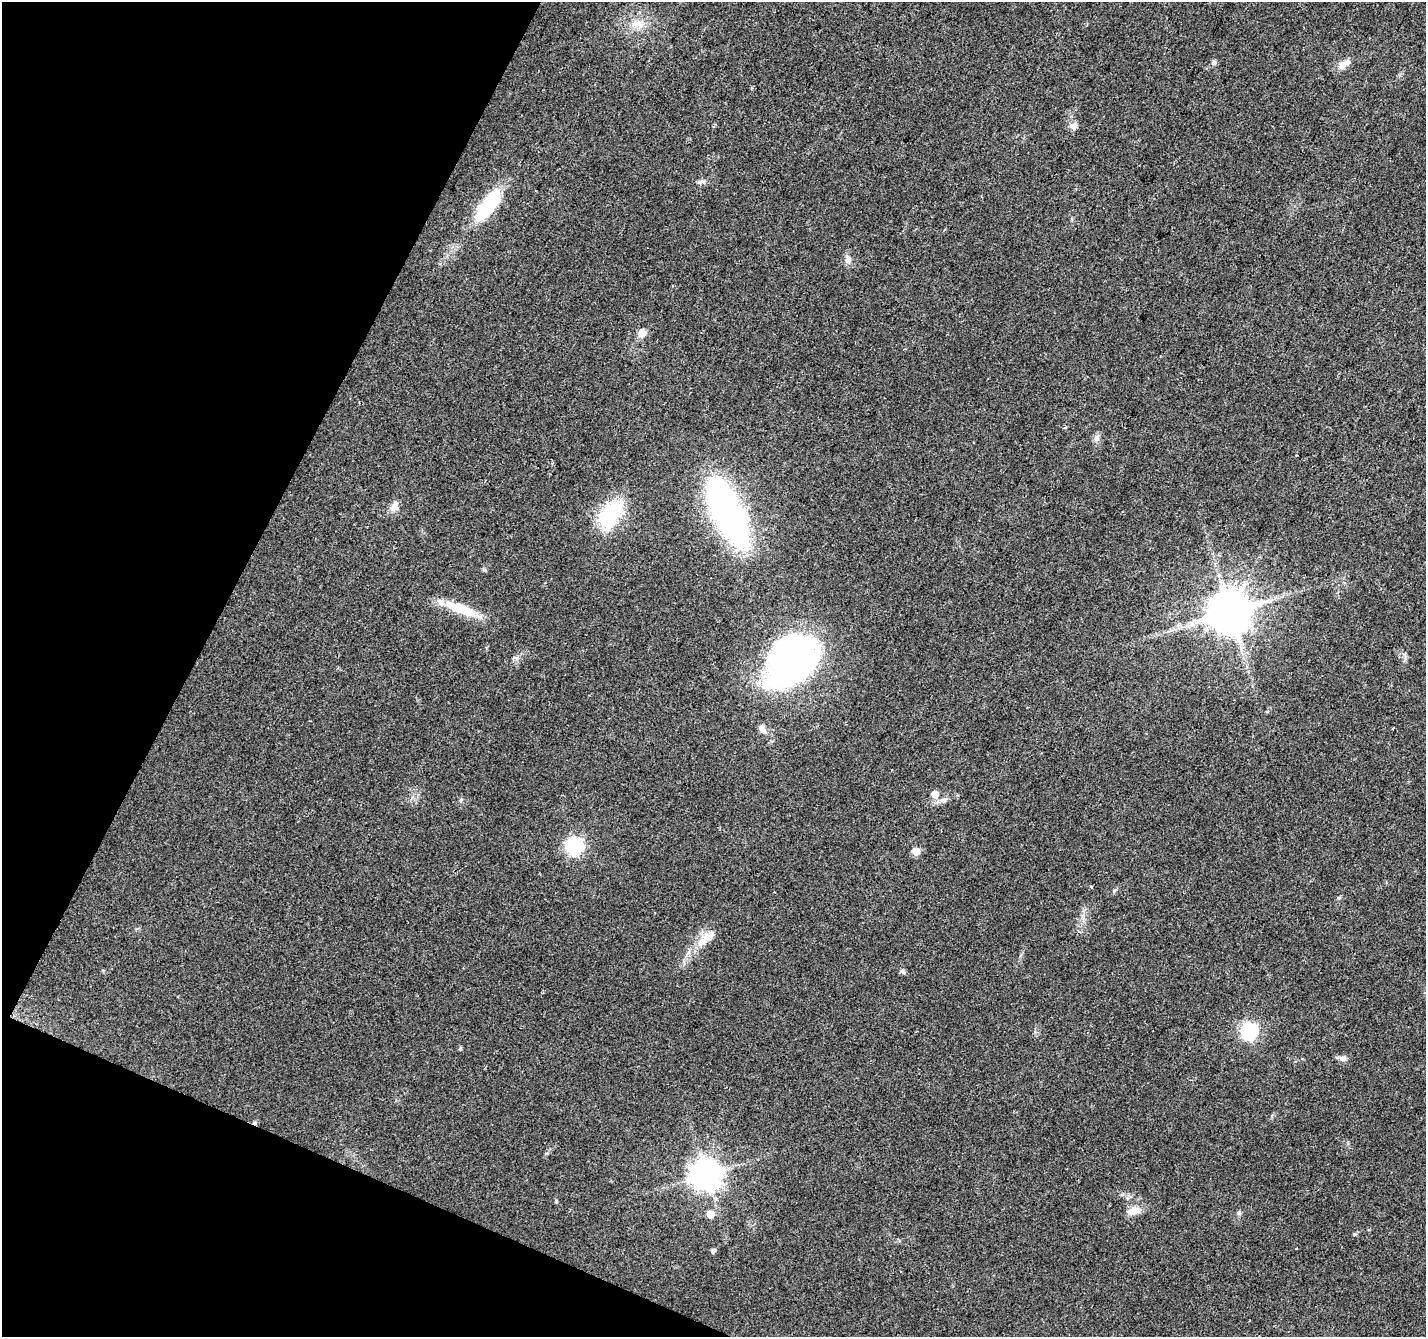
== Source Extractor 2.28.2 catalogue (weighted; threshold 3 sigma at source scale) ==
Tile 9 of 4 x 4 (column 1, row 3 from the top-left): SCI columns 8-1431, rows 1604-2938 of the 5701 x 5810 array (HDU 1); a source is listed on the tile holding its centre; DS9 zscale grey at full resolution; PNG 1428 x 1339 px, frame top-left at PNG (2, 2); no overlay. Shown black and unused: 21% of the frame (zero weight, under 2 of 3 exposures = <1% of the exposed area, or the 3 px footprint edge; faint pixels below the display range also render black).
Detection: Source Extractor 2.28.2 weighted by HDU 2 'WHT'; one run over the whole footprint, this tile lists its part. Background 0.0488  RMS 0.0058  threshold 0.0262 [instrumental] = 3 sigma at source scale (4.5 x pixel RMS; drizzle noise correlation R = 1.50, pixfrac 1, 0.0396/0.0396 arcsec/px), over >= 5 px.
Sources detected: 34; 2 inside a brighter object's white glare — not listed; the other 32 listed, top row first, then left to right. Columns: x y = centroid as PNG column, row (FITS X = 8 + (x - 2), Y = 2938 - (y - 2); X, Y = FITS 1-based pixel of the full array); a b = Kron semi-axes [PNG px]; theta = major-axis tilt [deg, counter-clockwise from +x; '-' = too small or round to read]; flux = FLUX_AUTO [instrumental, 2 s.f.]
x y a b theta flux
637 24 17 11 -13 6.9
1214 62 8 6 60 1.4
1346 63 20 7 19 4.5
1074 126 11 7 -12 2.6
701 182 9 5 14 1.7
491 200 45 15 47 28
848 259 9 8 - 2.5
642 333 6 5 - 9.4
1065 427 4 3 - 1
1096 438 9 7 -82 2.4
394 507 13 9 52 4.5
726 510 68 28 -71 150
610 514 40 20 56 36
460 609 45 11 -21 19
1230 612 12 11 - 2200
791 661 64 44 50 170
762 729 10 7 -55 3.4
935 794 6 6 - 6.3
461 800 6 5 - 0.94
944 800 8 7 - 2.1
575 846 7 7 - 150
916 851 6 6 - 7.3
707 937 34 11 43 11
903 971 9 3 -57 1
1249 1031 7 7 - 140
1343 1059 10 7 -10 2.4
706 1174 9 9 - 850
556 1201 6 3 72 0.56
1134 1211 16 9 23 6
1239 1213 6 6 - 1.2
710 1214 6 6 - 7.3
713 1251 5 5 - 1.8
Unlisted compact peaks at least as high as the median listed source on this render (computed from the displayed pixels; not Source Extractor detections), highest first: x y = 484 569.